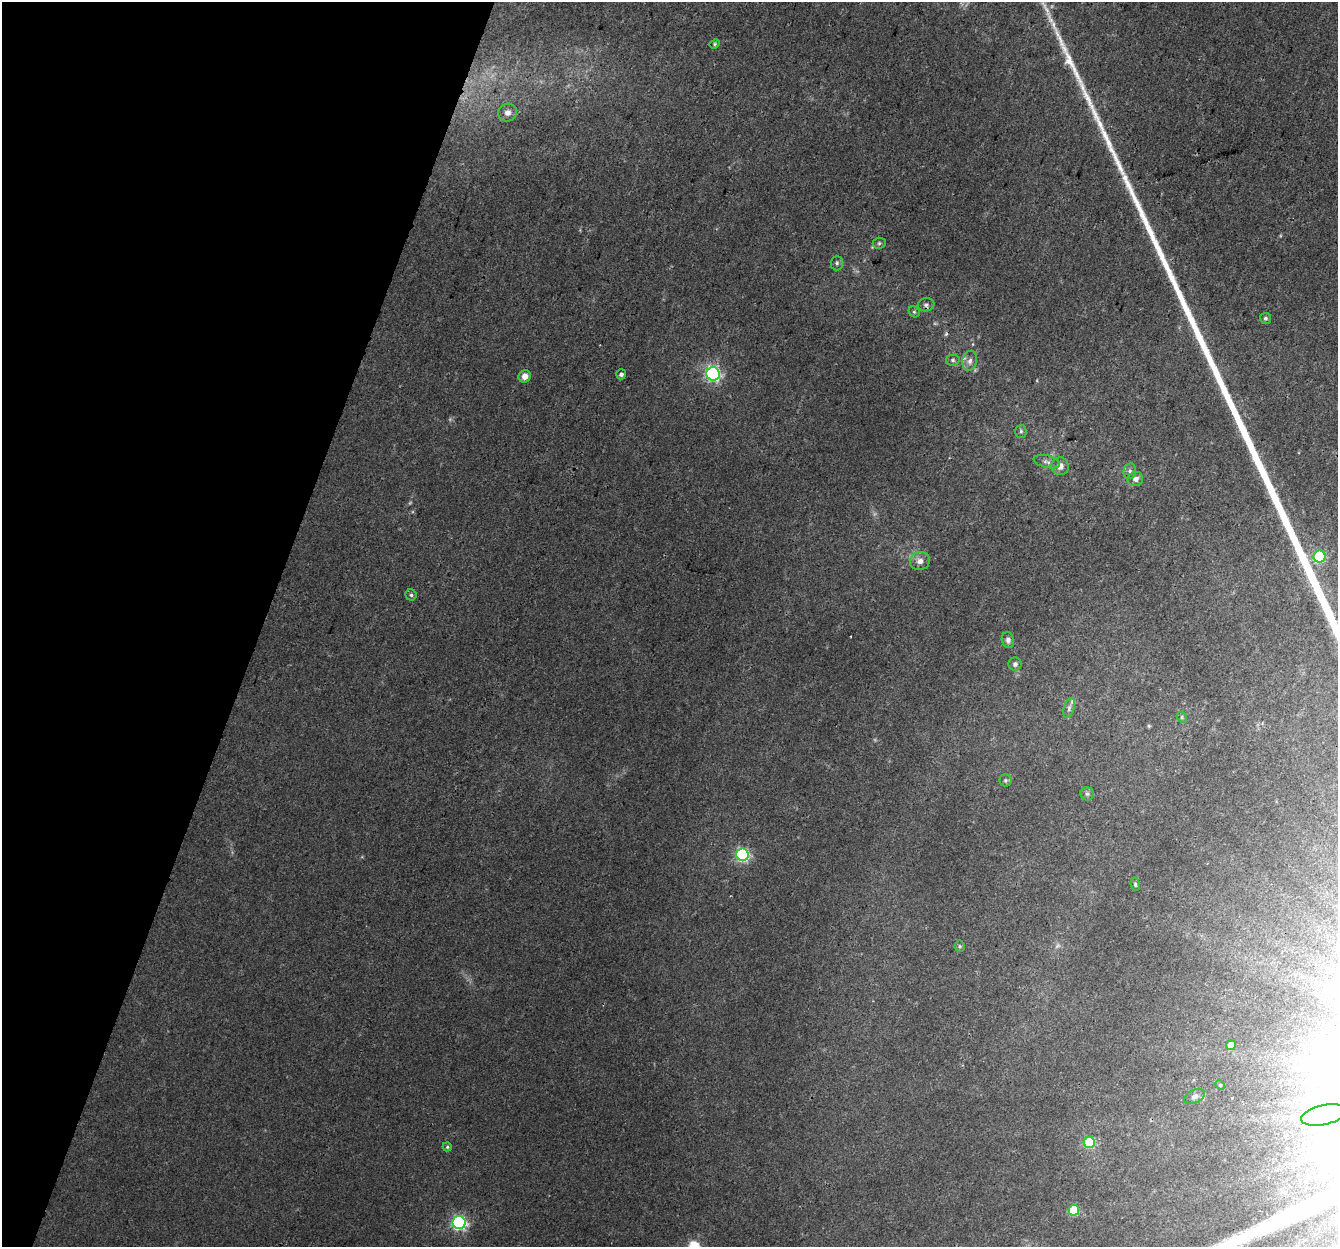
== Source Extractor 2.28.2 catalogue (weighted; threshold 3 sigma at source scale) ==
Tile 9 of 4 x 4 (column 1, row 3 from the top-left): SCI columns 22-1357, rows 1519-2763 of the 5396 x 5588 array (HDU 1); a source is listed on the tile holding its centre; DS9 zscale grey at full resolution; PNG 1340 x 1249 px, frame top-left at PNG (2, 2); each listed source drawn as its Kron ellipse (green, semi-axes under 4 px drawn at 4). Shown black and unused: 20% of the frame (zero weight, under 3 of 4 exposures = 5% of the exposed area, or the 3 px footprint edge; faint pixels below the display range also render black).
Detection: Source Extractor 2.28.2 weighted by HDU 2 'WHT'; one run over the whole footprint, this tile lists its part. Background 0.0283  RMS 0.0038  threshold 0.017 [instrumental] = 3 sigma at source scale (4.5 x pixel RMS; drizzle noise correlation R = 1.50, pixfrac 1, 0.0396/0.0396 arcsec/px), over >= 5 px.
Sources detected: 42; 1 too faint to see at this stretch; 1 inside a brighter object's white glare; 1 cosmic-ray / hot-pixel residue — neither listed nor drawn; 2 inside a brighter listed object's ellipse — not listed separately; the other 37 listed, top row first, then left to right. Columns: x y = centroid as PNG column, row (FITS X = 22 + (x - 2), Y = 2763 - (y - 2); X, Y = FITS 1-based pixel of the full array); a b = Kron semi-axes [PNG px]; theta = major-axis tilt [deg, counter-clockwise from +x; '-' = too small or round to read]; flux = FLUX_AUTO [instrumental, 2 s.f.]
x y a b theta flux
715 44 5 4 - 0.5
508 113 9 9 - 2.2
879 243 6 5 - 0.68
837 263 7 6 - 0.98
926 305 8 6 10 1.2
914 312 6 5 - 0.64
1265 318 5 5 - 0.72
953 360 7 5 12 0.83
970 361 10 7 74 1.9
621 374 5 5 - 1.1
713 374 7 6 - 87
525 376 6 6 - 3.2
1021 431 6 5 - 0.83
1047 462 13 6 -15 1.5
1060 466 9 8 - 2.6
1130 471 8 6 80 1.1
1135 479 8 7 - 1.8
1319 557 6 6 - 32
920 561 10 9 - 2.4
411 595 5 5 - 0.79
1008 640 8 6 -77 1.5
1015 664 6 6 - 1.2
1069 708 10 5 73 1.2
1182 717 6 5 - 0.62
1005 780 6 6 - 0.81
1087 794 7 6 - 0.94
742 855 6 6 - 63
1135 884 7 4 -81 0.67
960 946 5 5 - 0.55
1231 1045 5 5 - 4.2
1220 1085 5 4 - 0.42
1194 1097 11 6 25 1.5
1324 1115 23 10 12 7.3
1089 1143 5 5 - 28
447 1147 4 4 - 0.57
1074 1210 5 5 - 16
459 1223 6 6 - 86
Unlisted compact peaks at least as high as the median listed source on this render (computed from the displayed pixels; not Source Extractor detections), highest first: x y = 1068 61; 1120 168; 1100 124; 1087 98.